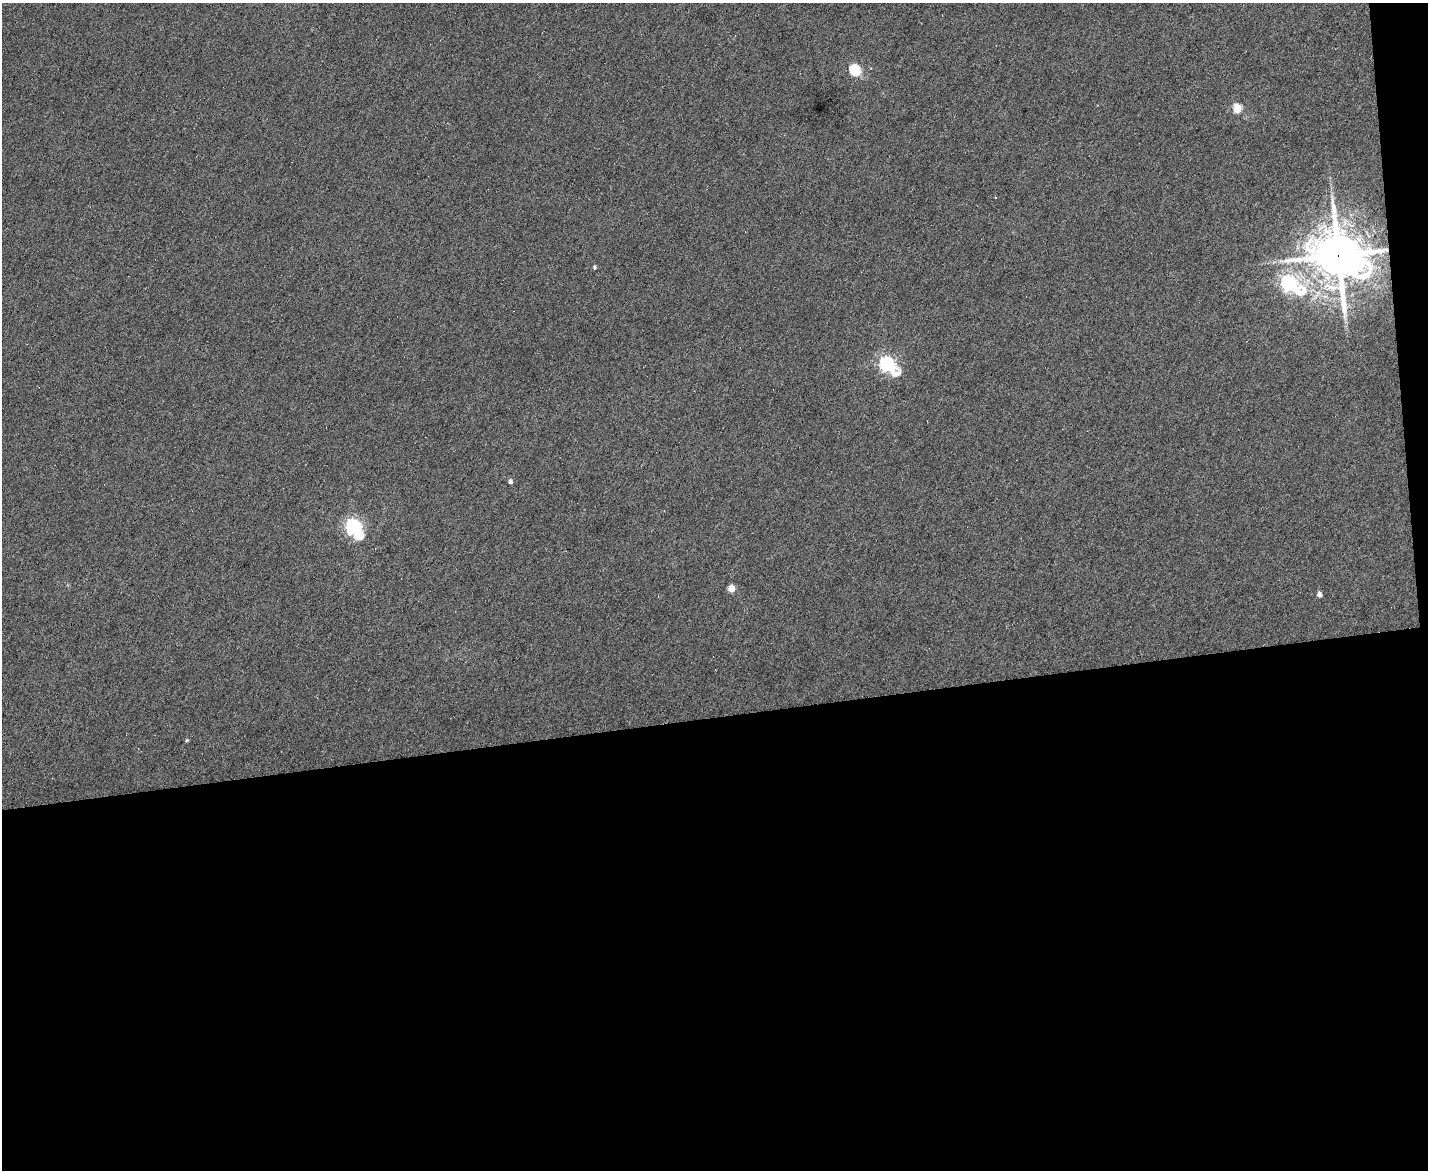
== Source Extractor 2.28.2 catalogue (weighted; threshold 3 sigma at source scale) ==
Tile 12 of 3 x 4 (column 3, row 4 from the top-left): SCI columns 3092-4517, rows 1-1168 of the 4649 x 4671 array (HDU 1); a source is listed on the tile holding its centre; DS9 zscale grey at full resolution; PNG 1430 x 1172 px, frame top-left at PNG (2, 3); no overlay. Shown black and unused: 40% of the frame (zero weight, under 4 of 8 exposures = <1% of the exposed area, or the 3 px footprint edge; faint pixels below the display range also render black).
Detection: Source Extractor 2.28.2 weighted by HDU 2 'WHT'; one run over the whole footprint, this tile lists its part. Background 0.00302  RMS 0.004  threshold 0.0164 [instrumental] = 3 sigma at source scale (4.09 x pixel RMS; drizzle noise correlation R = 1.36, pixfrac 0.8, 0.05/0.05 arcsec/px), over >= 5 px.
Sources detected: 11; all 11 listed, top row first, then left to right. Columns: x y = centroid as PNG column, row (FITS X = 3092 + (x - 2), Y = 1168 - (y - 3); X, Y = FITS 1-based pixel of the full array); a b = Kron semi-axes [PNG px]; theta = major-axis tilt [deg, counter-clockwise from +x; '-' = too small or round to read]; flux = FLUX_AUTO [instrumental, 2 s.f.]
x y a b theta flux
854 70 6 5 - 29
1237 108 5 5 - 13
1338 255 18 15 -42 1800
595 267 4 4 - 0.57
1289 283 10 7 -34 110
887 364 8 6 -43 99
510 481 5 4 - 1.1
353 527 8 6 -62 100
731 589 5 5 - 6.4
1319 594 5 4 - 1.8
187 740 4 4 - 0.46
Overlapping masked pixels (flux is a lower limit): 1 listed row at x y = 1338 255